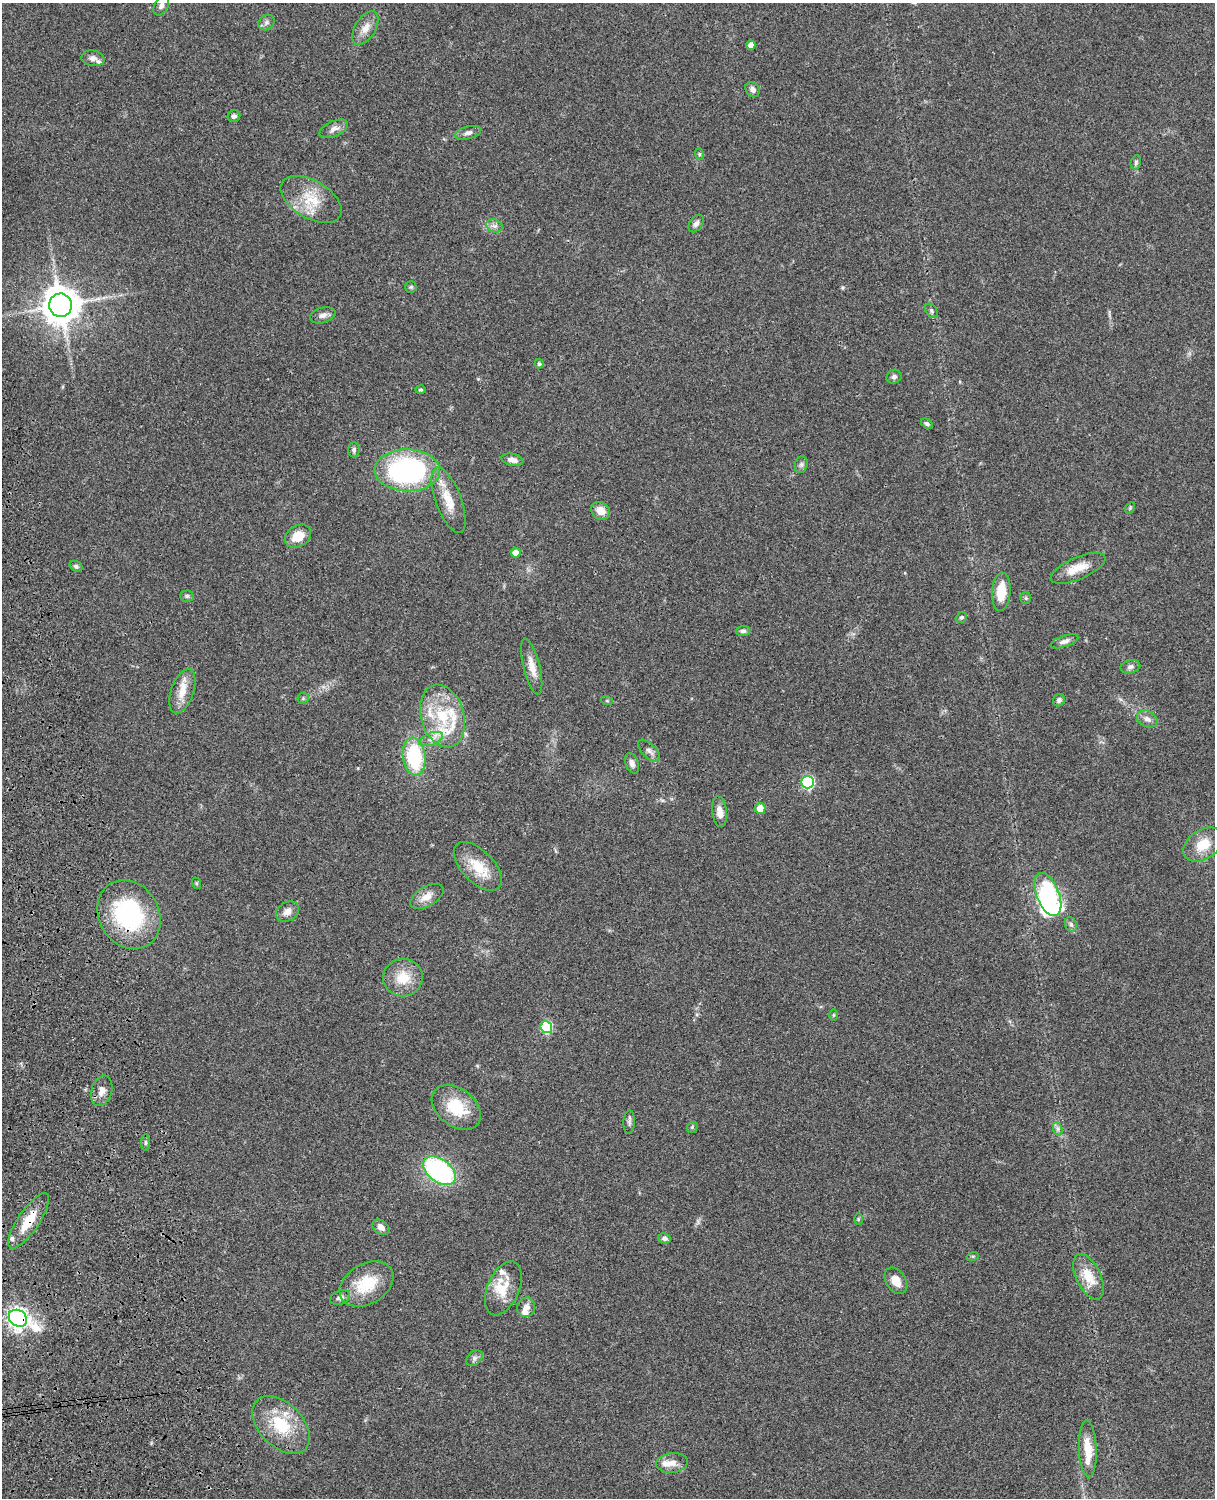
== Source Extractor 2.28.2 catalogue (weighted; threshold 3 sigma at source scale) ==
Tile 7 of 4 x 3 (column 3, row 2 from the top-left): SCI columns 2546-3758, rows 1774-3269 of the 5089 x 4929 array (HDU 1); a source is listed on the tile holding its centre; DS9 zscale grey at full resolution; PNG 1217 x 1500 px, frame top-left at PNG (2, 3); each listed source drawn as its Kron ellipse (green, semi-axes under 4 px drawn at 4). Shown black and unused: <1% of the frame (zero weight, under 3 of 4 exposures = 6% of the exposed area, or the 3 px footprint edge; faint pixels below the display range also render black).
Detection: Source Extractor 2.28.2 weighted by HDU 2 'WHT'; one run over the whole footprint, this tile lists its part. Background 0.0748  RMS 0.0058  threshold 0.0262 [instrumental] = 3 sigma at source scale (4.5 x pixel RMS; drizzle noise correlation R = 1.50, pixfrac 1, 0.05/0.05 arcsec/px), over >= 5 px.
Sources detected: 98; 1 inside a brighter object's white glare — neither listed nor drawn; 9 inside a brighter listed object's ellipse — not listed separately; the other 88 listed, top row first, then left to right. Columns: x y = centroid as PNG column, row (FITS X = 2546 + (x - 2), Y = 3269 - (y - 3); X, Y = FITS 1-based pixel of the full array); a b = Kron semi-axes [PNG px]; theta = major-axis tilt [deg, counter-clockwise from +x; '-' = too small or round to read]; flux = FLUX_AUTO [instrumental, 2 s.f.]
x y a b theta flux
161 6 10 7 61 2.1
266 22 9 7 37 1.9
365 28 19 10 60 5.7
751 45 5 4 - 3.8
93 58 11 8 -8 3
753 89 8 6 -50 2.3
234 116 6 5 - 1.7
334 129 15 7 23 3.4
468 133 13 6 14 2.7
699 154 6 3 -72 0.68
1136 162 7 5 76 1.2
311 199 33 18 -30 18
696 223 10 6 54 2.2
494 226 8 6 -19 2.2
411 287 6 5 - 0.89
61 305 12 11 - 1200
931 311 8 5 -55 1.4
323 315 13 7 16 2.8
539 364 5 4 - 1.1
894 377 8 7 - 1.8
421 390 5 4 - 0.81
927 424 6 4 -32 1.2
354 450 7 5 88 1.5
512 460 11 6 -12 3.3
801 465 8 6 75 1.5
407 470 33 21 -1 110
448 500 35 12 -70 13
1130 508 6 4 57 0.68
601 511 10 8 -35 6.2
298 536 14 10 33 9.8
516 553 5 5 - 4.6
76 566 7 5 -19 1.2
1078 568 29 11 23 9.7
1001 592 19 9 86 12
187 596 7 5 1 1
1026 598 5 5 - 0.81
961 618 6 5 - 1
743 631 7 5 5 1.6
1064 641 14 5 19 2.6
532 667 28 8 -76 6.9
1130 667 10 6 13 2
182 691 23 11 71 9
303 698 5 5 - 0.84
1059 700 6 5 - 1.5
607 701 6 4 -19 0.66
443 716 32 21 -73 30
1147 719 11 8 -28 3.1
431 739 12 6 20 3.5
649 751 14 7 -45 2.5
414 757 19 11 -83 40
632 763 10 6 -71 2.8
808 782 6 6 - 78
760 808 5 5 - 6.1
720 812 15 7 -83 4.9
1203 845 22 14 33 12
478 866 30 16 -46 15
196 883 6 4 -72 0.64
1048 894 23 11 -68 95
427 896 18 9 30 6
287 912 12 9 32 3.9
129 915 36 30 -59 66
1071 924 7 5 -68 1.5
403 978 20 19 - 13
834 1015 6 4 89 0.68
546 1027 6 6 - 52
102 1091 15 10 74 4.8
456 1107 27 18 -38 21
629 1122 12 5 86 1.6
692 1127 6 5 - 0.79
1058 1129 7 4 -72 1.4
145 1142 8 4 89 1
439 1171 18 11 -37 90
858 1219 6 4 89 0.69
29 1221 33 10 56 15
381 1227 9 6 -39 2.7
664 1238 6 5 - 1.4
973 1256 6 4 18 0.68
1089 1277 24 12 -64 13
896 1281 14 9 -57 6
366 1284 29 20 30 22
503 1288 28 16 66 13
340 1298 10 7 23 2.8
526 1307 10 9 - 4
18 1318 9 8 - 320
474 1358 9 6 42 1.9
281 1425 34 22 -45 26
1088 1449 28 9 -87 11
672 1463 16 10 6 5.6
Overlapping masked pixels (flux is a lower limit): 3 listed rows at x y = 129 915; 29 1221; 18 1318